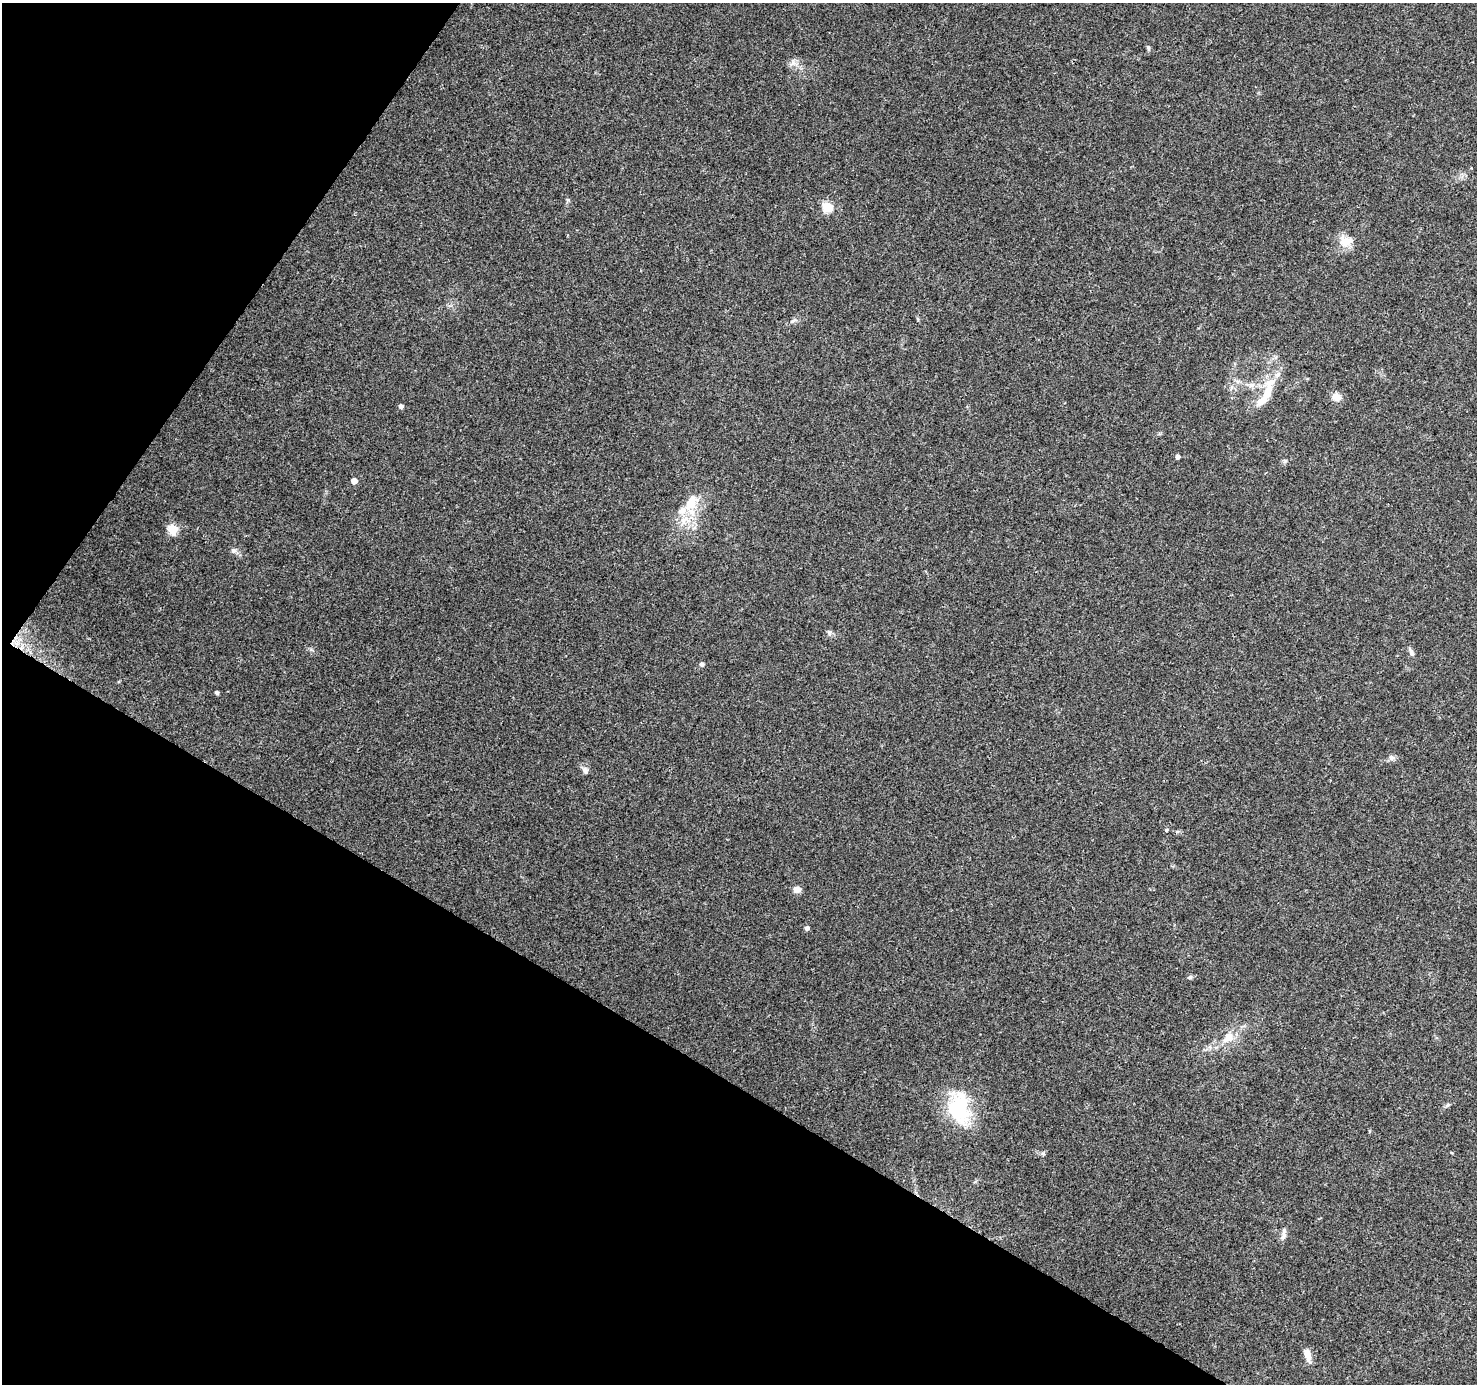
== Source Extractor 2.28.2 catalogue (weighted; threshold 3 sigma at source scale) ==
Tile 9 of 4 x 4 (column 1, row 3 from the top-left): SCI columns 8-1482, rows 1638-3019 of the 5908 x 5970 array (HDU 1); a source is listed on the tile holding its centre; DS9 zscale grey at full resolution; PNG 1479 x 1386 px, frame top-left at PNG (2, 3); no overlay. Shown black and unused: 30% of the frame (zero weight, under 3 of 4 exposures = <1% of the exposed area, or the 3 px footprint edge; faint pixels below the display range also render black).
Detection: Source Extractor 2.28.2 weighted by HDU 2 'WHT'; one run over the whole footprint, this tile lists its part. Background 0.126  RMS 0.0058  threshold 0.0259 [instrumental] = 3 sigma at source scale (4.5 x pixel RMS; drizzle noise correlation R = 1.50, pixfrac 1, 0.0396/0.0396 arcsec/px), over >= 5 px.
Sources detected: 35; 5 inside a brighter listed object's ellipse — not listed separately; the other 30 listed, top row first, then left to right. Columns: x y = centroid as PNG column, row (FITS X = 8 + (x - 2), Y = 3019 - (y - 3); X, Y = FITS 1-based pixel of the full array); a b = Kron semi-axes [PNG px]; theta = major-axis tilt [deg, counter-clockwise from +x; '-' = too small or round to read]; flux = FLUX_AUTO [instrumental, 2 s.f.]
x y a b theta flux
1148 48 6 4 -89 0.87
793 62 7 7 - 2.1
568 200 6 4 -18 0.68
828 207 5 5 - 36
1344 242 17 14 -52 7.1
793 321 7 3 36 1
1251 385 9 6 15 2.4
1266 396 36 11 50 12
1337 397 13 10 -19 4.1
401 406 4 4 - 2
1177 457 4 4 - 2
354 481 5 4 - 4.6
691 503 29 16 70 16
173 529 5 5 - 30
233 550 8 7 - 1.7
829 632 8 6 -75 1.4
1411 652 12 5 -66 2
702 664 6 5 - 1.3
217 693 4 3 - 1.4
1391 757 9 7 -45 1.8
585 770 9 7 -55 2
1166 830 5 4 - 0.68
797 889 9 7 0 3.1
807 928 4 4 - 1.8
1190 977 6 5 - 0.92
1228 1037 16 12 33 7.3
958 1109 36 26 -75 37
1043 1154 7 4 -18 0.98
1283 1236 13 7 59 2.5
1307 1354 16 7 -75 4.9